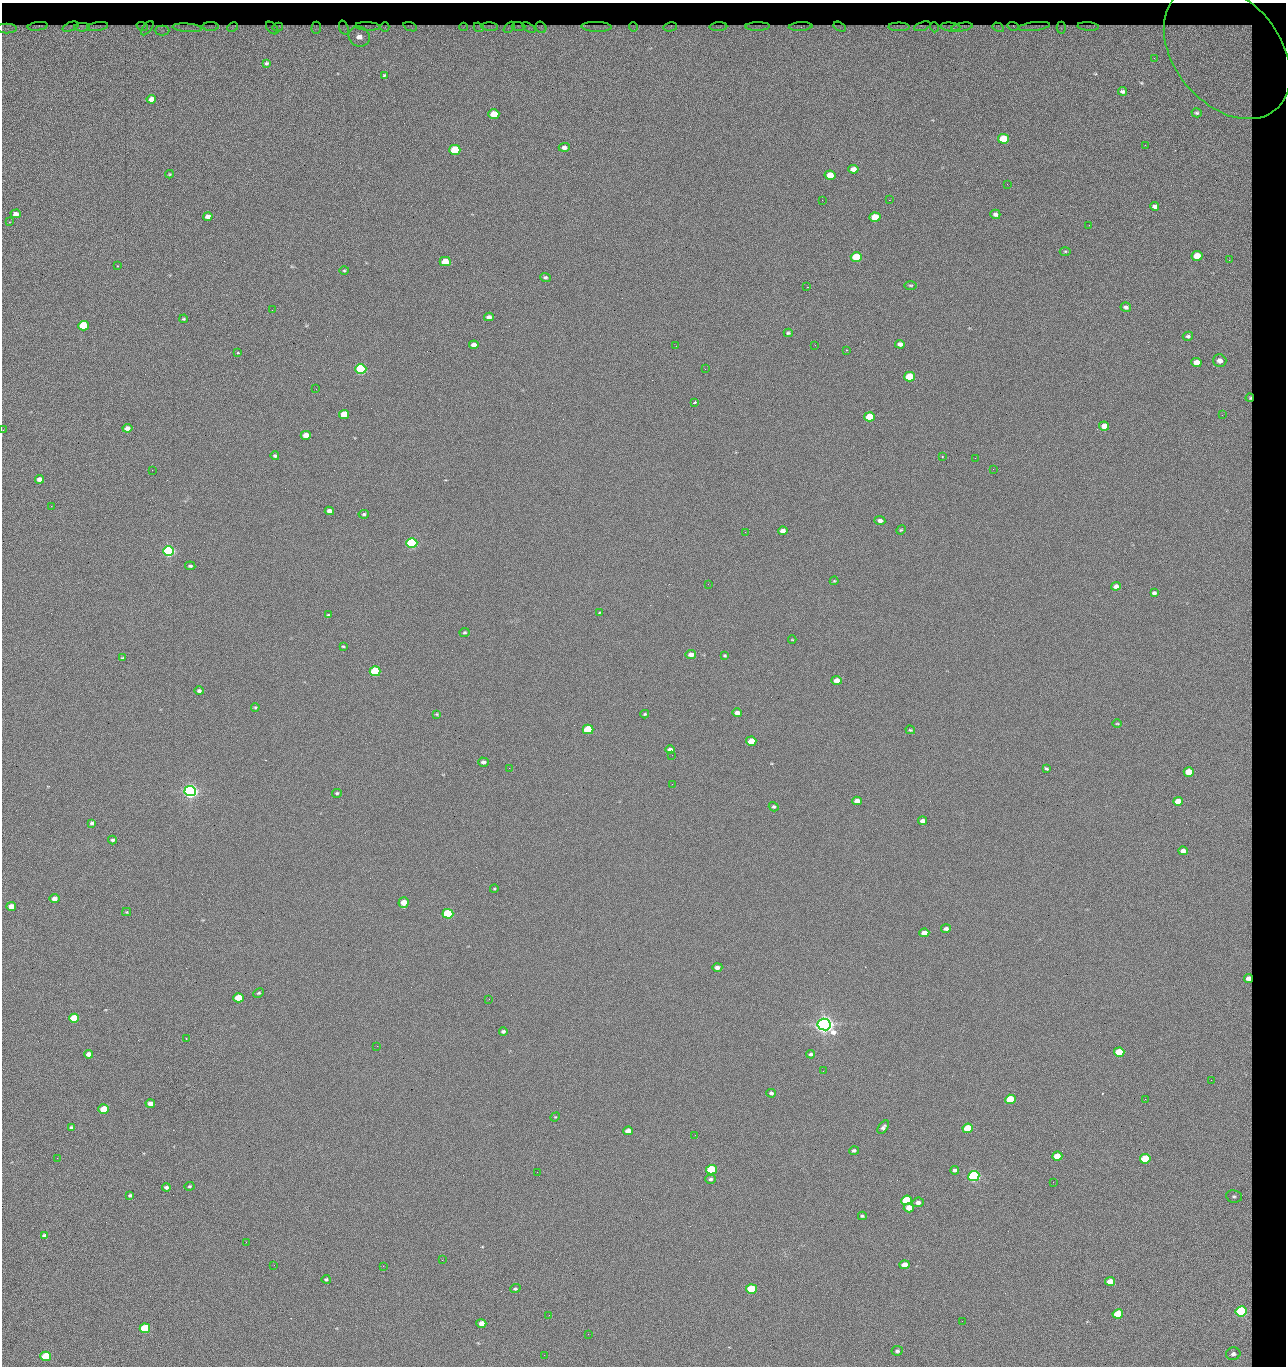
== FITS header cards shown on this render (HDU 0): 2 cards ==
NAXIS1  =                 1284 / length of data axis 1
NAXIS2  =                 1364 / length of data axis 2

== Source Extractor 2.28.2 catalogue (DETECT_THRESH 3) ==
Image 1284 x 1364 px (HDU 0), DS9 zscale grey, 1 PNG px = 1 image px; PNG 1288 x 1368 px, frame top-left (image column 1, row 1364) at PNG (2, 3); each listed source drawn as its Kron ellipse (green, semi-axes under 4 px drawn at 4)
Background 124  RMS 14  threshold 42.6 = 3 sigma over >= 5 px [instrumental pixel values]
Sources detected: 234; all 234 listed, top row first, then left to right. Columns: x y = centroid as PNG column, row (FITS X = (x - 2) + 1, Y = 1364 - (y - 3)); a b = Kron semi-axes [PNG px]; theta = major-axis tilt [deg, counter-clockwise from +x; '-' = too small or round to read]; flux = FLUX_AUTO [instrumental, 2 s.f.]
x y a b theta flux
38 26 10 3 8 2.3e+03
98 26 10 3 9 2.2e+03
142 26 6 3 -19 7.6e+02
211 26 8 4 1 1.5e+03
368 26 12 3 -3 2.1e+03
518 26 7 3 -1 1.4e+03
758 26 12 4 1 2.1e+03
922 26 9 3 17 1.5e+03
1013 26 6 3 -17 1.1e+03
1088 26 11 4 -4 1.7e+03
70 27 8 4 22 1.2e+03
82 27 8 4 -1 2.6e+03
233 27 5 3 - 1.3e+03
278 27 5 3 - 1.6e+03
385 27 5 2 - 8.2e+02
410 27 7 2 -20 1.2e+03
463 27 4 3 - 1.2e+03
479 27 5 3 - 1.3e+03
490 27 8 4 -5 2.0e+03
509 27 6 3 45 1.3e+03
529 27 7 4 -32 1.7e+03
541 27 6 5 - 1.3e+03
597 27 15 5 -2 3.5e+03
633 27 5 3 - 8.6e+02
670 27 7 4 11 1.8e+03
718 27 9 4 3 2.0e+03
801 27 12 3 4 2.2e+03
840 27 6 4 -31 1.1e+03
899 27 10 3 0 3.0e+03
934 27 5 3 - 7.5e+02
950 27 10 4 -5 2.8e+03
962 27 10 3 9 3.1e+03
998 27 6 3 -29 1.6e+03
1034 27 16 3 7 2.5e+03
147 28 8 4 51 1.4e+03
187 28 14 4 -5 4.9e+03
272 28 7 4 -46 1.6e+03
316 28 6 5 - 1.6e+03
344 28 7 4 -72 1.1e+03
1061 28 6 4 89 1.3e+03
7 29 10 5 0 3.9e+03
162 30 7 5 0 3.3e+03
359 36 11 9 -33 1.2e+04
1227 52 76 52 -50 2.9e+05
1154 58 3 2 - 1.2e+03
267 63 4 3 - 1.4e+03
384 75 3 2 - 6.9e+02
1123 91 4 3 - 2.1e+03
151 99 5 4 - 8.5e+03
1197 113 5 4 - 1.4e+03
494 114 5 4 - 2.3e+04
1004 139 5 5 - 4.5e+04
1145 145 2 2 - 1.2e+03
564 147 5 4 - 3.6e+03
455 150 5 5 - 5.5e+04
853 169 5 4 - 6.4e+03
170 174 4 4 - 7.8e+02
830 175 5 4 - 1.6e+04
1007 184 2 2 - 1.9e+03
822 200 2 2 - 2.2e+03
889 200 2 2 - 1.8e+04
1155 206 4 4 - 3.4e+03
16 214 5 4 - 5.2e+03
995 214 5 4 - 2.8e+03
208 216 5 4 - 6.2e+03
875 217 5 4 - 2.9e+04
9 222 3 3 - 6.5e+02
1089 225 3 2 - 8.4e+02
1065 251 5 3 - 1.0e+03
1197 256 5 5 - 2.5e+04
856 257 5 4 - 4.2e+04
1229 260 3 3 - 1.3e+03
445 261 5 4 - 2.0e+04
118 266 3 2 - 9.4e+02
344 271 5 3 - 1.0e+03
545 277 5 4 - 1.8e+03
911 285 6 3 -1 9.9e+02
807 287 2 2 - 2.7e+04
1126 307 5 4 - 2.9e+03
272 310 2 2 - 6.9e+02
489 317 5 4 - 3.1e+03
184 319 4 3 - 1.2e+03
83 326 5 5 - 5.3e+04
788 333 4 4 - 1.4e+03
1188 336 5 4 - 2.1e+03
900 344 5 4 - 3.8e+03
474 345 5 4 - 5.1e+03
815 345 3 2 - 7.8e+02
676 346 2 2 - 3.3e+03
846 350 3 3 - 7.1e+02
238 353 3 3 - 1.1e+03
1220 361 7 6 - 5.5e+03
1196 362 5 4 - 1.0e+04
361 369 5 5 - 1.6e+05
705 369 2 2 - 5.0e+02
909 377 5 5 - 4.1e+04
316 389 2 2 - 2.4e+03
1250 398 4 3 - 1.2e+03
694 402 4 3 - 1.1e+03
344 414 5 4 - 2.1e+04
1222 415 2 2 - 1.1e+03
870 417 5 4 - 3.3e+04
1104 426 5 4 - 9.8e+03
127 428 5 4 - 5.1e+03
3 430 2 2 - 4.6e+02
306 435 5 4 - 9.6e+03
275 456 4 3 - 1.7e+03
942 456 3 2 - 7.2e+02
975 458 2 2 - 3.3e+03
993 469 2 2 - 4.8e+02
152 470 2 2 - 2.7e+03
40 479 4 4 - 6.1e+03
51 506 3 2 - 1.1e+03
329 511 4 4 - 5.2e+03
364 514 5 3 - 1.6e+03
880 520 5 4 - 3.4e+03
901 530 5 4 - 1.1e+03
783 531 5 4 - 5.2e+03
745 532 2 2 - 5.4e+02
412 543 5 5 - 2.0e+05
168 551 5 5 - 3.3e+05
190 566 5 4 - 1.8e+03
834 581 4 4 - 9.0e+02
708 584 2 2 - 7.1e+02
1116 586 5 4 - 5.4e+03
1154 593 4 3 - 2.1e+03
599 613 3 3 - 1.3e+03
328 615 3 2 - 9.9e+02
465 632 5 4 - 1.5e+03
792 640 4 3 - 7.2e+02
343 646 3 3 - 8.6e+02
691 654 5 4 - 5.3e+03
725 655 4 3 - 1.0e+03
122 658 4 3 - 1.0e+03
375 671 5 5 - 9.2e+04
837 680 5 4 - 7.5e+03
199 691 5 4 - 2.1e+03
255 707 4 3 - 1.1e+03
737 713 4 4 - 4.1e+03
437 714 3 3 - 9.5e+02
645 714 4 3 - 1.2e+03
1117 724 5 3 - 8.6e+02
588 729 5 4 - 5.5e+04
910 730 5 3 - 1.1e+03
751 741 5 4 - 1.5e+04
670 750 4 4 - 3.8e+03
672 755 3 2 - 6.7e+02
483 762 5 4 - 2.8e+03
509 768 2 2 - 3.2e+03
1046 769 4 3 - 1.3e+03
1189 772 5 4 - 2.7e+04
672 784 2 2 - 2.1e+03
190 791 5 5 - 7.1e+05
337 793 5 4 - 1.4e+03
857 801 5 4 - 6.0e+03
1178 801 5 4 - 1.3e+04
774 807 5 4 - 1.4e+03
922 821 4 4 - 3.9e+03
92 823 4 3 - 2.2e+03
112 840 4 4 - 2.0e+03
1183 851 5 4 - 5.8e+03
494 889 4 3 - 8.5e+02
54 899 5 4 - 5.9e+03
404 903 5 5 - 1.3e+04
11 906 5 4 - 1.1e+04
127 912 4 4 - 1.1e+03
448 914 5 5 - 1.3e+05
946 929 5 4 - 2.7e+03
924 933 5 4 - 9.6e+03
717 967 5 4 - 3.8e+03
1248 978 4 4 - 4.9e+03
259 993 5 3 - 1.4e+03
238 998 5 4 - 3.4e+04
489 999 2 2 - 2.1e+03
74 1018 5 4 - 5.4e+04
824 1024 6 6 - 1.1e+06
503 1031 4 3 - 2.0e+03
186 1038 2 2 - 6.2e+02
377 1046 2 2 - 5.3e+03
1119 1052 5 4 - 3.0e+04
89 1054 4 4 - 6.5e+03
811 1054 4 4 - 1.9e+03
823 1071 2 2 - 1.4e+03
1211 1080 2 2 - 1.8e+03
771 1093 5 4 - 2.1e+03
1010 1099 5 4 - 4.9e+04
1145 1099 2 2 - 2.6e+03
150 1104 4 4 - 7.1e+03
103 1109 5 4 - 3.2e+04
555 1117 5 4 - 9.9e+02
72 1127 4 4 - 2.0e+03
883 1127 7 4 52 2.8e+03
968 1128 5 4 - 4.5e+04
628 1131 5 4 - 8.9e+03
695 1135 2 2 - 8.4e+02
854 1151 5 4 - 1.9e+03
1057 1156 5 4 - 1.7e+04
57 1158 2 2 - 2.5e+03
1145 1159 5 4 - 5.9e+04
711 1170 5 5 - 8.0e+04
955 1170 4 3 - 2.2e+03
537 1172 2 2 - 8.3e+02
974 1176 5 5 - 2.8e+05
711 1179 5 4 - 1.9e+03
1053 1182 2 2 - 1.2e+03
189 1186 5 4 - 1.3e+03
166 1187 4 3 - 2.4e+03
130 1195 4 4 - 1.4e+03
1234 1196 8 6 -8 2.5e+03
907 1200 5 5 - 8.6e+04
918 1202 6 4 6 3.8e+03
909 1208 5 4 - 9.7e+03
862 1216 4 3 - 1.4e+03
44 1235 4 3 - 2.2e+03
246 1242 2 2 - 2.1e+03
442 1260 2 2 - 8.3e+03
274 1265 2 2 - 1.9e+03
904 1265 5 4 - 9.0e+03
383 1266 2 2 - 5.6e+03
326 1279 4 4 - 1.6e+03
1110 1281 5 4 - 1.4e+04
515 1289 5 4 - 1.7e+03
751 1289 5 4 - 8.2e+04
1241 1311 5 5 - 2.0e+05
1118 1314 5 4 - 4.7e+04
549 1315 2 2 - 5.3e+02
962 1321 2 2 - 2.7e+03
481 1323 5 4 - 8.1e+03
145 1328 5 5 - 1.0e+05
588 1334 2 2 - 8.6e+02
897 1351 5 5 - 2.2e+03
1233 1354 7 6 - 4.7e+03
544 1355 2 2 - 3.6e+03
45 1356 5 5 - 5.5e+04
At the frame edge (FLAGS 8, measured only in part): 1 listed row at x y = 3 430

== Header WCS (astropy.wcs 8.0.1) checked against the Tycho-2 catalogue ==
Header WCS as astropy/WCSLIB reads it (CRVAL/CRPIX/CD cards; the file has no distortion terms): RA---TAN/DEC--TAN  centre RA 15:41:43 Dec +51:58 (235.43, +51.97 deg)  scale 1.26 arcsec/px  FOV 26.9' x 28.5'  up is +92 deg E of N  parity flipped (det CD > 0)
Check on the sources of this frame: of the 60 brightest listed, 10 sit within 2.0 arcsec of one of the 15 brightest Tycho-2 stars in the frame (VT <= 12.29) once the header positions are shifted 0.39 arcsec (0.36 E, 0.15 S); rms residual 0.88 arcsec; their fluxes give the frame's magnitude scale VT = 24.51 - 2.5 log10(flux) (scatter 0.20 mag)
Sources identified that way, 10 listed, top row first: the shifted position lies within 2.0 arcsec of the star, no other Tycho-2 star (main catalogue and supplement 1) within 4.0 arcsec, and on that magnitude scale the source's flux lands within +1.5 / -3 mag of the star's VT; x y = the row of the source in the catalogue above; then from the Tycho-2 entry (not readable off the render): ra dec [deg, ICRS J2000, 3 dp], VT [Tycho-2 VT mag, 2 dp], TYC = Tycho-2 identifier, HIP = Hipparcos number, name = IAU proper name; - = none
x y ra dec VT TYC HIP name
361 369 235.614 +52.064 11.61 3489-1132-1 - -
412 543 235.514 +52.049 11.19 3489-1407-1 - -
190 791 235.378 +52.130 9.31 3489-1322-1 76850 -
448 914 235.303 +52.042 11.52 3489-958-1 - -
824 1024 235.232 +51.912 9.59 3489-824-1 - -
974 1176 235.143 +51.862 10.97 3489-1016-1 - -
907 1200 235.131 +51.886 12.29 3489-908-1 - -
751 1289 235.084 +51.941 11.45 3489-1346-1 - -
1241 1311 235.062 +51.771 11.53 3489-1453-1 - -
145 1328 235.075 +52.152 11.74 3489-912-1 - -